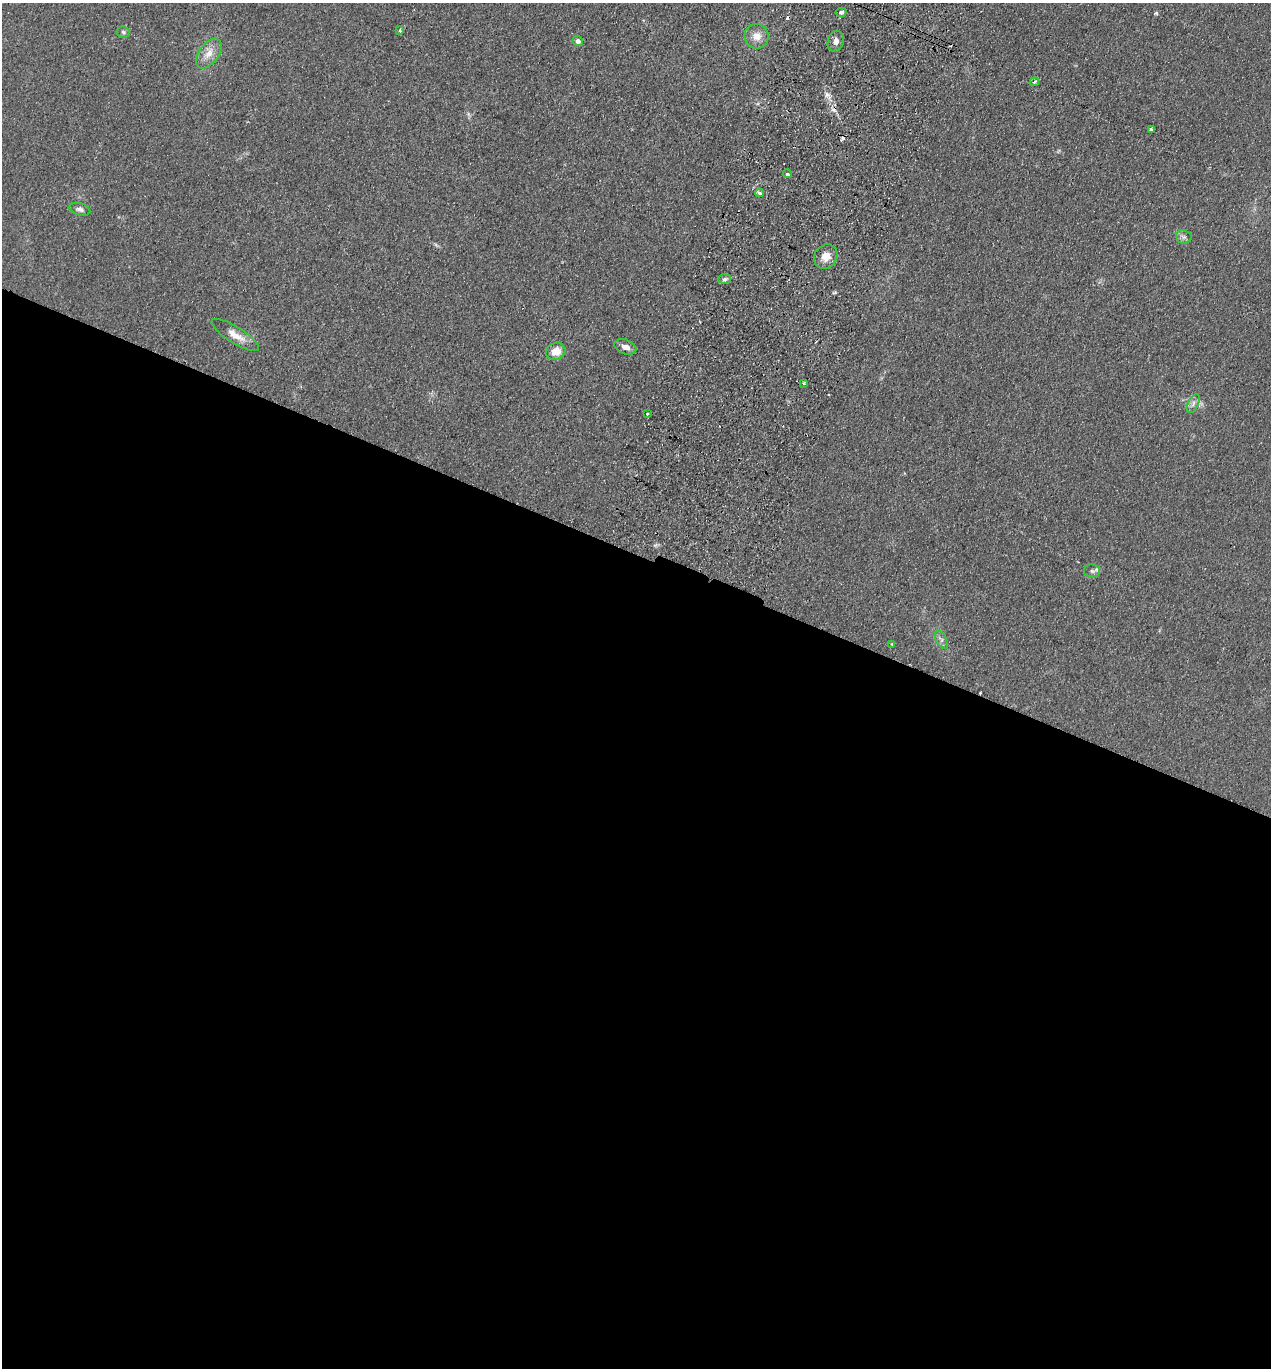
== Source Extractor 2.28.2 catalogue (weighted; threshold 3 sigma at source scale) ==
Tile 14 of 4 x 4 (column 2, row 4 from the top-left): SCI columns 1461-2729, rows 24-1389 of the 5589 x 5512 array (HDU 1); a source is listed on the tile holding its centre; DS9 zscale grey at full resolution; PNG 1273 x 1370 px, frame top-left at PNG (2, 3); each listed source drawn as its Kron ellipse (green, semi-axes under 4 px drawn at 4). Shown black and unused: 60% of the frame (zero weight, under 2 of 3 exposures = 3% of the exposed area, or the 3 px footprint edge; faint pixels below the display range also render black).
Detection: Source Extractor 2.28.2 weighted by HDU 2 'WHT'; one run over the whole footprint, this tile lists its part. Background 0.0961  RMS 0.01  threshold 0.0459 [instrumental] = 3 sigma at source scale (4.5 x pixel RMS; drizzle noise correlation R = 1.50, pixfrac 1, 0.05/0.05 arcsec/px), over >= 5 px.
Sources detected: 28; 4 cosmic-ray / hot-pixel residue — neither listed nor drawn; the other 24 listed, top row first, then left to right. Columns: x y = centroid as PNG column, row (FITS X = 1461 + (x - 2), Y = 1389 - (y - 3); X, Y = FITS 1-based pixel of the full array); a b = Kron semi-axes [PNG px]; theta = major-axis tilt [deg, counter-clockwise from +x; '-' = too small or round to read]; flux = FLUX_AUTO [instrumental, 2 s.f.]
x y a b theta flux
841 12 6 4 11 2.2
400 31 3 3 - 5.2
123 32 7 5 -7 1.8
757 36 12 12 - 10
578 41 5 5 - 3.9
836 41 11 8 73 5.5
209 54 17 10 53 11
1034 82 5 3 - 2.3
1151 129 4 3 - 2.5
787 174 4 3 - 8.2
759 193 4 3 - 5.4
80 209 11 6 -16 3.6
1184 237 8 6 -7 3.1
826 256 13 11 54 11
724 279 6 5 - 2.4
235 335 27 8 -32 12
625 347 11 7 -21 6.5
556 351 10 8 25 13
804 383 3 3 - 2.1
1193 403 10 5 64 3.9
647 414 3 2 - 0.94
1092 571 8 6 -3 2.9
941 640 10 5 -64 3.2
892 644 4 3 - 1.2